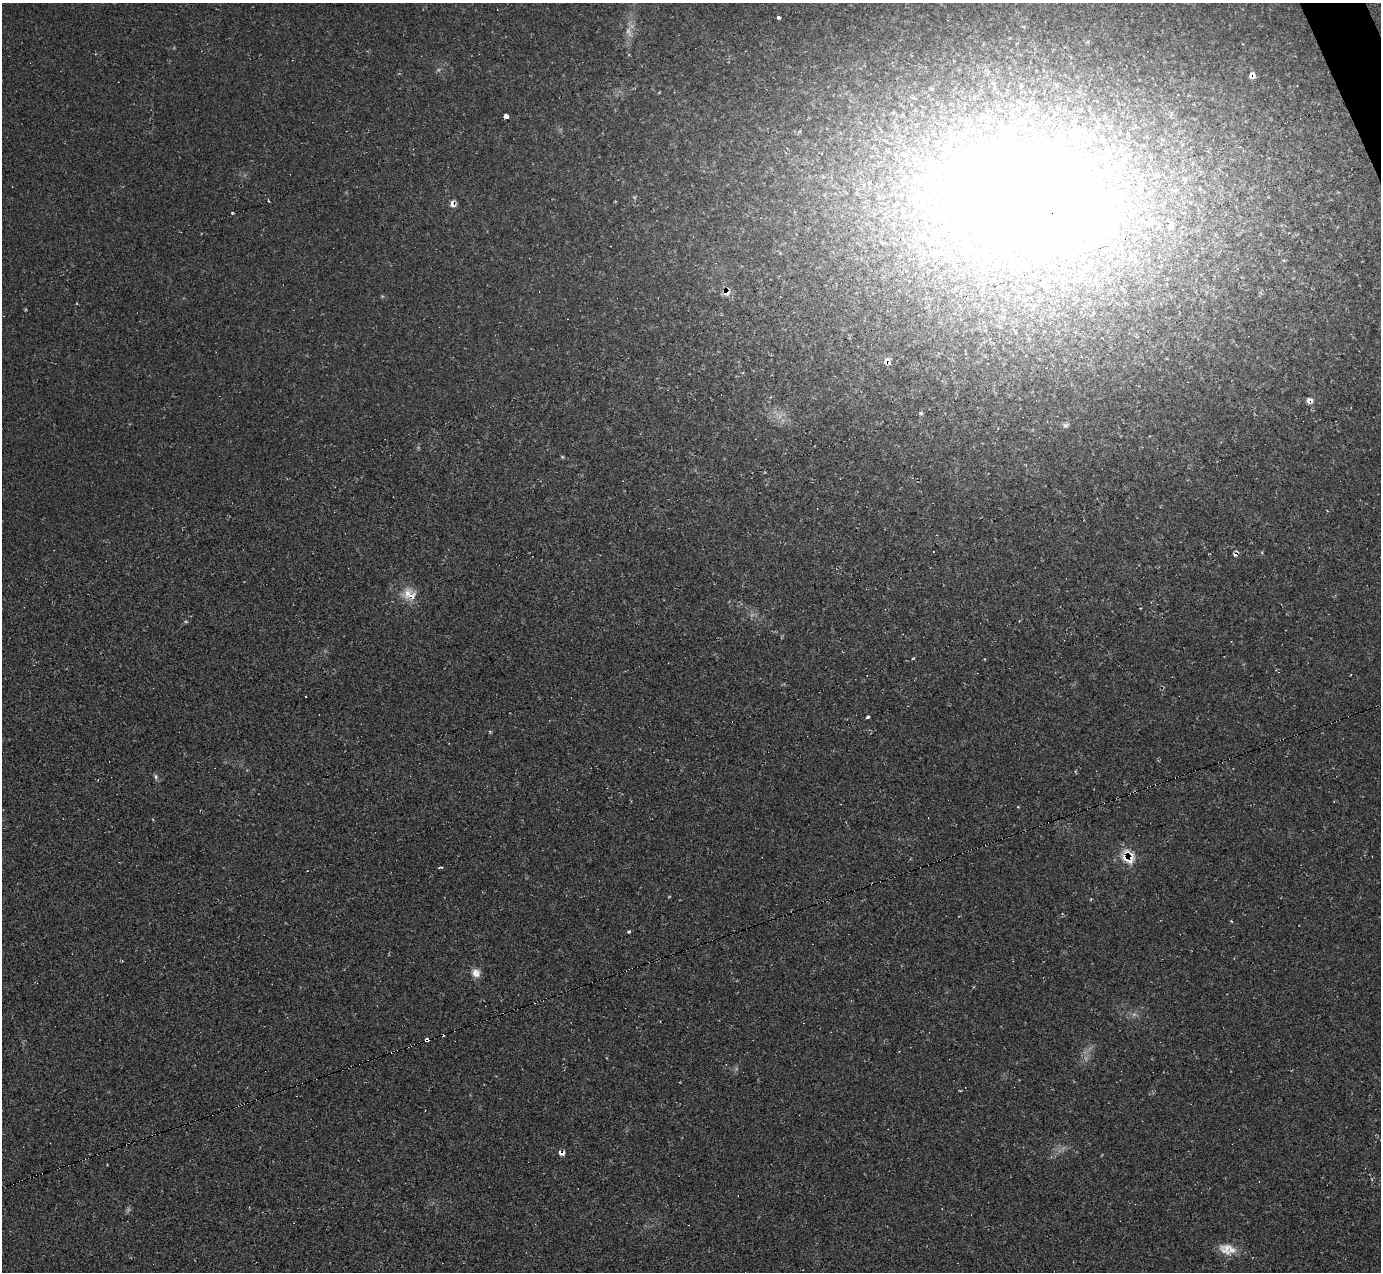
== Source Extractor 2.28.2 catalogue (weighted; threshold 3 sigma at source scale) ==
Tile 10 of 4 x 4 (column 2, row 3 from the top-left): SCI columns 1391-2769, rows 1550-2819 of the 5528 x 5512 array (HDU 1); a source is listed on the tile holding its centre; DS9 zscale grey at full resolution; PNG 1383 x 1274 px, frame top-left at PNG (2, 3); no overlay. Shown black and unused: <1% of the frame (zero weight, under 2 of 3 exposures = <1% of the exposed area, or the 3 px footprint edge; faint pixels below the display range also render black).
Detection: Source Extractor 2.28.2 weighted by HDU 2 'WHT'; one run over the whole footprint, this tile lists its part. Background 0.05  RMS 0.0067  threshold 0.0303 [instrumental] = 3 sigma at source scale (4.5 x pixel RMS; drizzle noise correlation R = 1.50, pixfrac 1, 0.05/0.05 arcsec/px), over >= 5 px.
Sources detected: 49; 4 too faint to see at this stretch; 2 inside a brighter object's white glare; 6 cosmic-ray / hot-pixel residue — not listed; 11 inside a brighter listed object's ellipse — not listed separately; the other 26 listed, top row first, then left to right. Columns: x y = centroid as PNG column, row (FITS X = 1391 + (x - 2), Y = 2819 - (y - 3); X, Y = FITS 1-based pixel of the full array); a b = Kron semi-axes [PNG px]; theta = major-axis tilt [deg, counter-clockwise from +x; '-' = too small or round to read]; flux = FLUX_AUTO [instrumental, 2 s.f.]
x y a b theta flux
778 18 3 3 - 30
1252 75 8 7 - 3.3
506 116 4 3 - 62
1022 200 219 143 -16 1100
453 204 8 7 - 3.5
232 213 3 2 - 1.1
728 292 11 6 61 3.4
1081 356 3 3 - 3.5
886 360 12 7 36 2.8
1309 400 9 8 - 2.8
921 413 3 3 - 3
1066 425 9 7 18 1.9
407 593 19 13 49 9.8
914 658 4 3 - 1.1
985 659 4 3 - 0.44
868 717 3 3 - 13
156 777 8 5 -80 1.7
1018 807 4 3 - 0.57
1126 858 25 12 -49 11
441 867 4 3 - 1.5
1231 921 4 3 - 0.56
629 932 4 3 - 0.84
476 973 12 10 -46 5.3
427 1039 5 3 - 16
562 1153 6 5 - 3.5
1227 1248 20 16 4 10
Overlapping masked pixels (flux is a lower limit): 9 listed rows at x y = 1252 75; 1022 200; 453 204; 728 292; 886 360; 1309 400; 1126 858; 427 1039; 562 1153